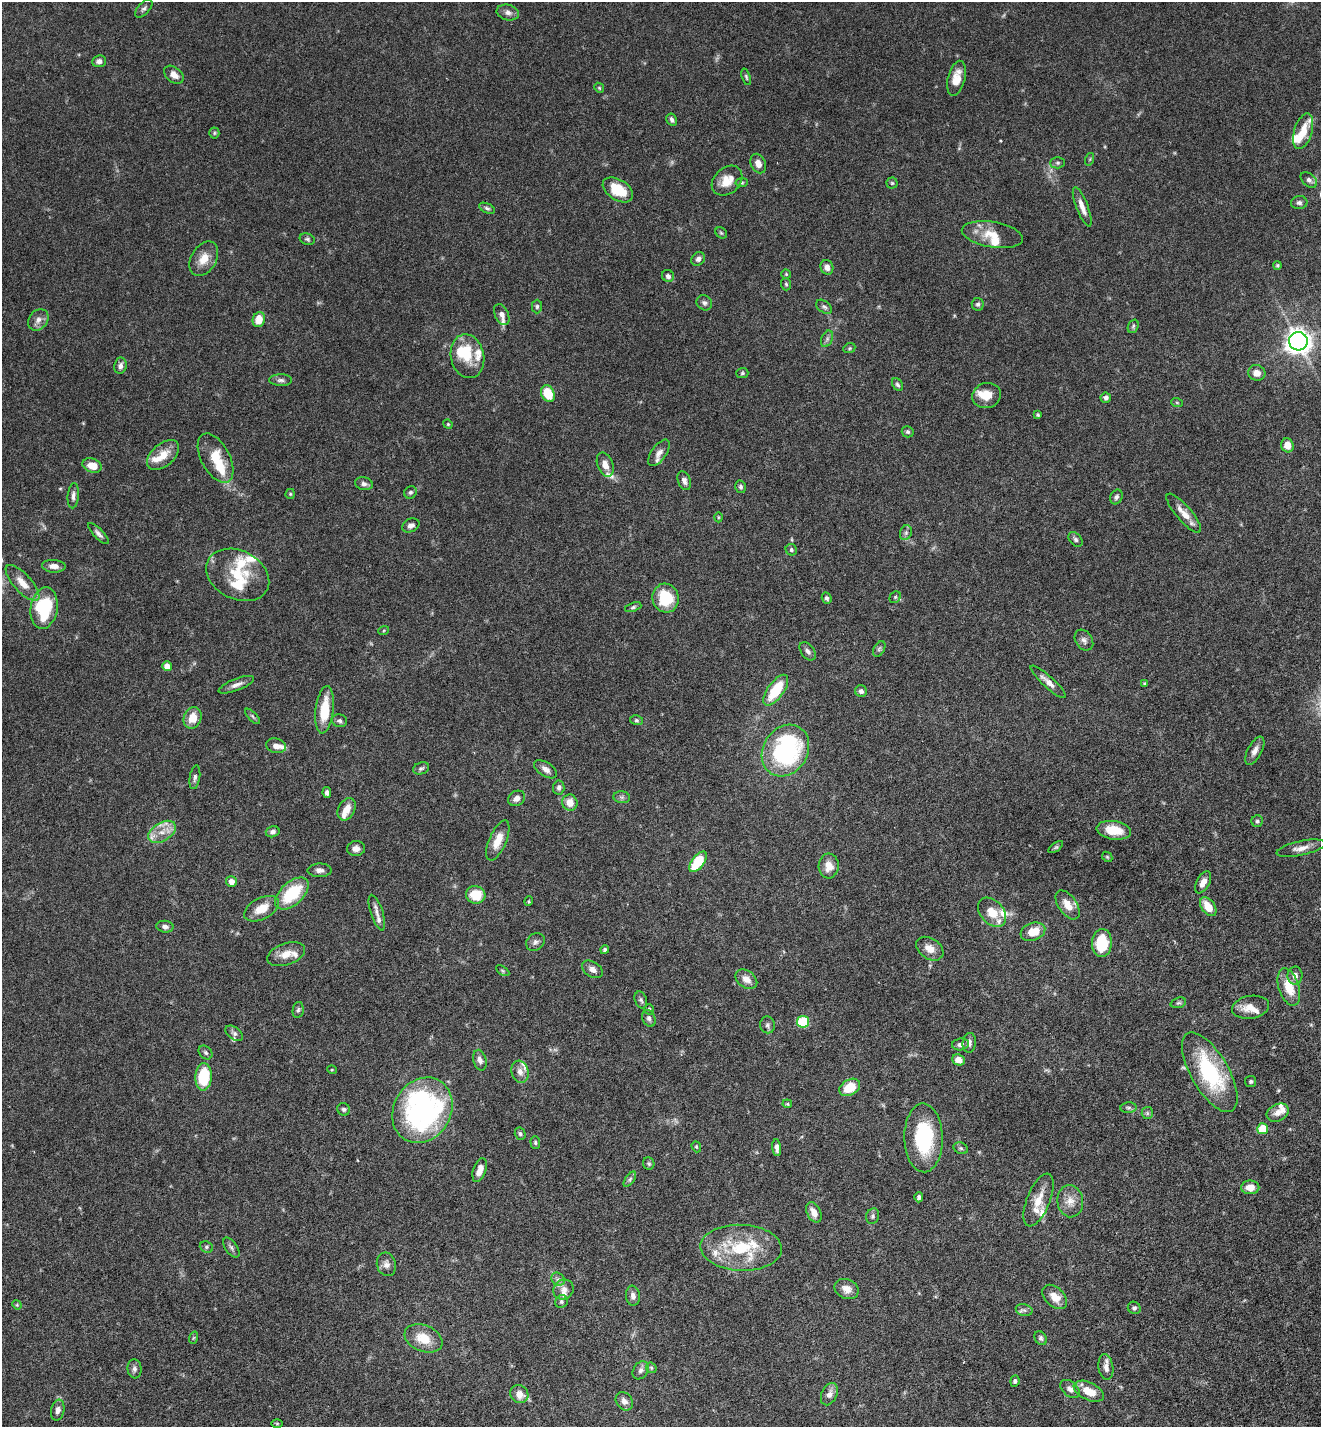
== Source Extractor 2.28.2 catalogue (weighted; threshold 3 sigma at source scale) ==
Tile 6 of 4 x 4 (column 2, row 2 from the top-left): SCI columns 1515-2833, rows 2914-4338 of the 5808 x 5823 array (HDU 1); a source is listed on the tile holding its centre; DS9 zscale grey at full resolution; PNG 1323 x 1429 px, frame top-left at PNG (2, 2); each listed source drawn as its Kron ellipse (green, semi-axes under 4 px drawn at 4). Nothing masked; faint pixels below the display range render black.
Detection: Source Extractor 2.28.2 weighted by HDU 2 'WHT'; one run over the whole footprint, this tile lists its part. Background 0.0708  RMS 0.0023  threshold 0.00954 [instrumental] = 3 sigma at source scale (4.09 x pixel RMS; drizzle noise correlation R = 1.36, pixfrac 0.8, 0.05/0.05 arcsec/px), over >= 5 px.
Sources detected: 250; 3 too faint to see at this stretch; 2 inside a brighter object's white glare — neither listed nor drawn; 31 inside a brighter listed object's ellipse — not listed separately; the other 214 listed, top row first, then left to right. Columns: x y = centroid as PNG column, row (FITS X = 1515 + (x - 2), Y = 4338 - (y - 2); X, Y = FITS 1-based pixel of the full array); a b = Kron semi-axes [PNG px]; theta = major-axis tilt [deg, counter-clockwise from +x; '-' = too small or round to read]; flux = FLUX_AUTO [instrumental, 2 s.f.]
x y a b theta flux
144 9 11 5 46 0.6
508 12 11 7 -13 0.9
99 61 7 6 - 0.83
174 75 11 7 -39 1.4
746 77 8 4 -72 0.33
956 78 18 8 76 2.7
599 88 5 4 - 0.26
672 120 6 5 - 0.54
1303 131 18 9 73 3.1
214 133 5 5 - 0.28
1090 159 6 4 72 0.25
758 163 10 7 -66 1.3
1058 163 7 5 2 0.37
1309 180 9 6 -40 0.76
727 181 17 13 42 3.1
742 183 6 4 7 0.31
892 183 5 5 - 0.3
618 190 17 10 -32 5.1
1299 203 8 6 8 0.57
1082 207 21 6 -69 1.8
487 208 8 4 -25 0.43
721 233 6 5 - 0.29
992 235 31 12 -10 3.9
307 239 8 5 -20 0.43
204 259 19 12 59 2.8
698 259 7 6 - 0.66
1278 265 4 4 - 0.25
827 267 7 6 - 1.1
786 274 5 4 - 0.23
668 276 6 5 - 0.74
786 284 6 5 - 0.29
704 303 8 7 - 0.61
978 304 6 6 - 0.45
537 307 7 5 90 0.38
824 307 9 5 -37 0.5
502 315 11 6 -65 1
38 320 12 9 51 1.2
259 320 8 6 74 3.1
1133 326 7 5 69 0.41
827 339 8 5 66 0.58
1298 341 9 9 - 150
849 348 6 4 21 0.29
467 356 22 16 -78 4.8
120 366 8 6 82 0.74
742 373 6 5 - 0.34
1257 373 9 7 -19 1.5
281 380 11 6 0 0.71
897 384 7 5 -56 0.44
548 394 9 6 -63 5.3
987 395 14 12 17 2.8
1106 398 5 5 - 0.6
1177 403 6 3 -20 0.21
1038 415 4 3 - 0.28
448 424 5 4 - 0.23
908 432 6 5 - 0.36
1287 445 7 6 - 2.1
659 453 15 7 54 1.2
163 455 19 11 41 3.3
215 458 27 14 -62 6.1
92 465 10 7 -17 2.8
605 465 12 7 -69 1.5
684 481 10 6 -70 0.81
364 484 9 6 -14 0.73
740 487 6 5 - 0.45
410 492 6 6 - 0.43
290 494 5 5 - 0.25
73 496 12 5 84 0.8
1116 497 8 5 67 0.52
1184 513 25 7 -49 2.5
718 517 5 3 - 0.19
411 525 9 6 26 0.83
906 533 7 6 - 0.57
98 534 14 5 -46 0.74
1075 539 8 5 -51 0.5
791 550 6 5 - 0.4
54 566 12 6 -4 1.3
238 575 33 24 -27 8.2
22 583 23 9 -48 2.6
895 597 6 5 - 0.35
666 598 14 13 - 7.5
827 598 5 4 - 0.47
633 607 8 4 19 0.38
44 608 21 13 81 13
384 630 5 3 - 0.2
1084 640 11 8 -57 0.87
879 649 8 5 60 0.45
808 651 10 6 -53 0.77
167 666 5 5 - 1.3
1048 682 23 5 -42 1.6
1145 683 4 4 - 0.26
236 685 19 6 21 1.1
776 690 18 8 54 7.7
861 691 6 5 - 0.76
325 710 24 9 83 5.8
252 716 10 4 -45 0.37
193 718 11 8 69 2.7
636 720 6 5 - 0.34
340 721 8 6 -13 0.51
276 746 10 7 -14 1
785 751 27 22 58 29
1255 751 15 7 62 1.2
421 768 8 6 19 0.43
546 769 13 7 -32 1.1
195 777 12 5 81 0.62
559 787 7 5 84 0.6
327 793 5 4 - 0.61
622 797 8 6 -7 0.51
517 798 9 7 34 1.1
570 803 8 7 - 2.1
347 809 12 8 63 1.9
1257 821 6 5 - 0.39
1114 830 17 9 -8 4.7
162 832 15 9 31 2.4
273 832 7 5 16 0.64
498 840 21 8 67 3.2
1056 847 8 4 35 0.35
1301 848 25 7 12 1.8
356 849 9 7 6 1
1107 857 6 4 -45 0.27
698 862 12 6 53 7.3
829 866 12 10 86 2.3
320 870 12 7 0 0.87
231 882 5 5 - 1.4
1203 882 12 6 62 1.5
292 894 20 11 43 9.6
476 895 10 9 - 4.3
529 901 5 3 - 0.19
1067 905 16 9 -55 2.5
1208 907 10 6 -54 3.1
262 909 19 10 27 3.4
992 912 17 11 -47 3.2
377 913 18 6 -72 1.2
165 927 8 6 -7 0.75
1033 932 13 9 19 3.6
535 942 10 8 40 0.75
1102 943 14 10 86 6.9
930 949 15 10 -34 2.1
605 950 4 4 - 0.36
286 954 20 10 19 2.5
592 969 11 7 -31 1.2
503 971 7 4 -32 0.31
1295 976 9 7 82 1
746 979 12 8 -36 1.6
1289 987 19 10 -72 4
641 1000 9 6 -70 0.52
1178 1003 8 5 18 0.41
1250 1007 19 11 10 2.3
649 1009 5 4 - 0.35
298 1010 8 5 79 0.47
649 1018 9 6 -68 0.66
803 1022 6 6 - 9.5
767 1025 8 7 - 0.54
234 1033 10 6 -37 0.58
969 1043 10 6 83 0.66
960 1044 8 6 8 0.68
206 1053 8 6 -45 0.45
480 1060 10 6 -75 0.93
959 1060 6 5 - 1.7
332 1070 5 3 - 0.17
520 1072 11 8 -73 1.3
1210 1072 45 19 -60 18
204 1077 14 8 87 8.9
1251 1081 5 5 - 0.34
850 1087 11 7 30 4.6
787 1104 5 4 - 0.23
1128 1108 8 5 5 0.43
344 1109 6 6 - 0.48
422 1110 34 28 59 49
1147 1113 6 5 - 0.42
1278 1113 11 8 27 1.5
1263 1129 5 5 - 5.3
520 1134 6 5 - 0.44
924 1138 34 19 -89 15
535 1143 6 5 - 0.33
696 1147 6 4 -69 0.25
777 1148 8 4 -84 0.84
961 1148 7 5 -21 0.43
649 1164 6 5 - 0.33
480 1170 12 6 70 1.8
630 1179 9 4 55 0.49
1250 1187 9 7 -2 1.9
919 1197 5 3 - 0.45
1039 1200 28 11 68 3.4
1070 1201 16 13 -83 2.2
814 1212 11 6 -63 1.7
873 1216 8 6 69 0.52
206 1247 7 5 -22 0.39
231 1248 11 6 -55 0.59
741 1248 41 23 -2 12
386 1264 12 9 -75 1.2
558 1279 7 6 - 0.6
564 1289 10 9 - 1.3
847 1289 12 9 -24 1.6
633 1296 10 7 -83 0.89
1055 1297 14 9 -43 2.4
561 1302 6 6 - 0.43
17 1305 5 4 - 0.18
1134 1308 6 6 - 0.49
1024 1310 8 6 -12 0.59
193 1338 6 4 71 0.27
423 1338 20 13 -22 4.3
1041 1338 7 5 -57 0.49
1106 1367 13 7 -81 1.2
651 1368 6 5 - 0.3
134 1369 9 7 -85 0.67
641 1370 10 7 57 0.8
1015 1381 6 4 83 0.4
1070 1389 11 7 -41 1.1
1089 1391 16 8 -26 3.6
519 1394 10 8 -47 2.1
829 1394 12 7 65 1.3
624 1401 10 8 -54 1.2
58 1410 10 6 78 0.9
277 1423 6 4 -1 0.22